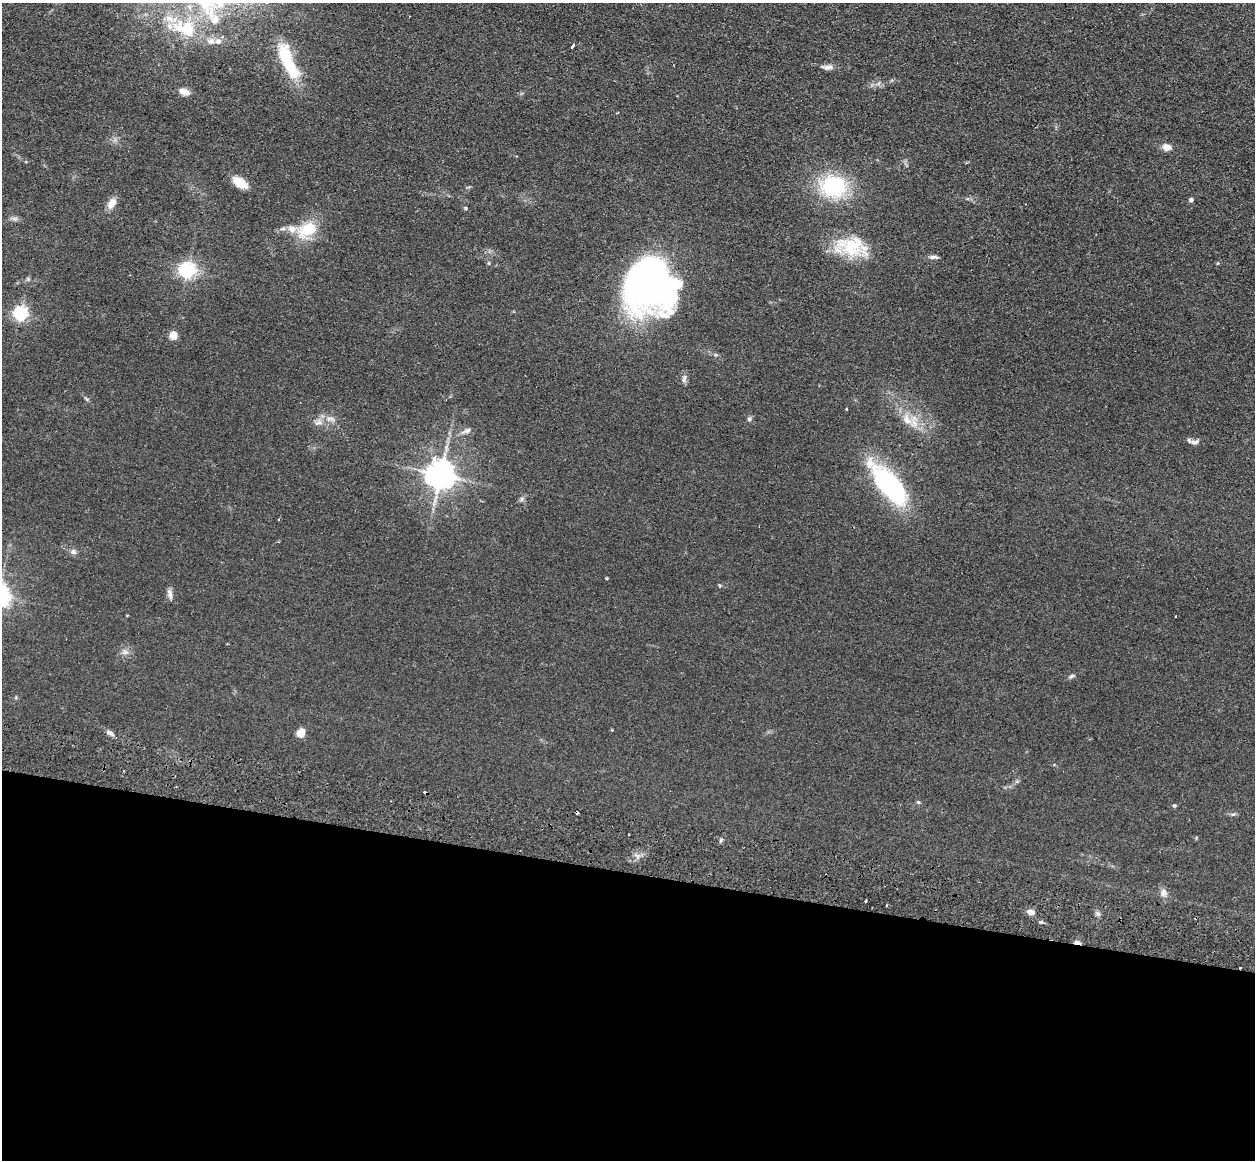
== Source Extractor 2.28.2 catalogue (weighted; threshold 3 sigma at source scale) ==
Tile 14 of 4 x 4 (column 2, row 4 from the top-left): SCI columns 1269-2521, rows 336-1493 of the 5043 x 5143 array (HDU 1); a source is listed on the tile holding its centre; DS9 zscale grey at full resolution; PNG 1257 x 1162 px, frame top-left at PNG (2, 3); no overlay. Shown black and unused: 25% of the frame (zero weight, under 2 of 3 exposures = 3% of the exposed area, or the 3 px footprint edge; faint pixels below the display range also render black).
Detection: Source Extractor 2.28.2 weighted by HDU 2 'WHT'; one run over the whole footprint, this tile lists its part. Background 0.0726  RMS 0.0098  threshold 0.044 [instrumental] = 3 sigma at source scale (4.5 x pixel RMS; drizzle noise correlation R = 1.50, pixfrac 1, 0.05/0.05 arcsec/px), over >= 5 px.
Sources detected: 55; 1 inside a brighter object's white glare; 4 cosmic-ray / hot-pixel residue — not listed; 4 inside a brighter listed object's ellipse — not listed separately; the other 46 listed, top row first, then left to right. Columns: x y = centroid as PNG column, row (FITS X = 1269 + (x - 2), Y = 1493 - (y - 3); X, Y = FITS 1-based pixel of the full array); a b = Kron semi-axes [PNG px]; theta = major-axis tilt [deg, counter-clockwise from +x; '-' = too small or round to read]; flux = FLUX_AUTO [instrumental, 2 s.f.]
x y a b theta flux
215 20 12 10 71 8.1
186 29 32 19 -20 40
218 41 8 7 - 2.9
573 46 3 3 - 19
288 61 45 13 -66 47
827 67 16 6 0 4.6
184 92 12 7 -18 6.7
1167 147 8 6 -11 9.3
240 183 13 8 -34 20
833 186 27 24 -2 78
1191 200 5 4 - 2.3
112 203 13 8 60 8.1
466 208 5 3 - 0.95
14 218 9 4 9 2.5
307 229 24 15 32 31
852 246 42 24 -9 45
933 257 12 5 -2 2.9
187 270 6 6 - 280
648 281 51 40 -84 420
21 314 6 6 - 220
173 335 10 9 - 6.7
684 379 11 5 75 3.1
86 399 8 3 -45 1.4
846 409 3 2 - 1.1
331 419 15 5 -12 5
749 419 7 5 16 1.9
907 420 14 9 -53 9.6
467 431 16 6 23 4.2
1195 442 12 6 17 3.5
441 475 8 8 - 1400
890 485 52 20 -49 130
73 552 7 7 - 3.1
170 594 16 5 -79 3.9
125 652 9 5 22 3.4
1071 676 8 4 25 1.9
110 733 10 5 -34 3.2
301 733 7 6 - 13
918 802 5 4 - 1.2
1174 806 5 4 - 1.3
1233 814 7 4 18 1.5
1164 892 12 8 -75 4.8
866 901 3 2 - 1.8
886 905 3 2 - 1.6
1031 912 9 7 -7 4.6
1041 922 5 5 - 1.4
1077 942 7 4 -4 5.8
Overlapping masked pixels (flux is a lower limit): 1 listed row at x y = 1077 942